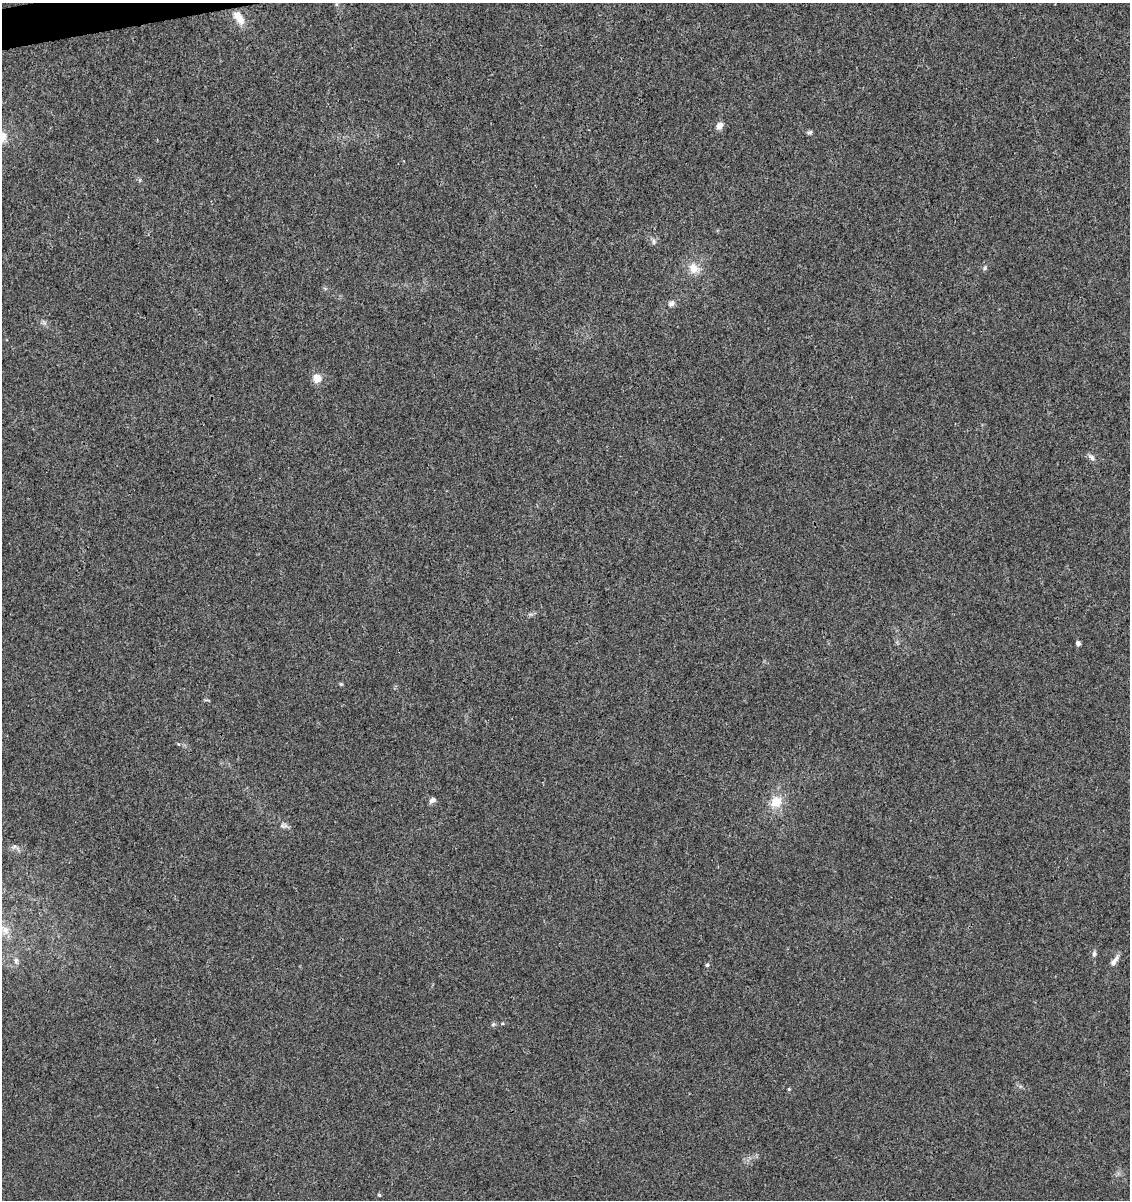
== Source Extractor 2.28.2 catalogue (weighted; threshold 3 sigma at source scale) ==
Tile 11 of 4 x 4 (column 3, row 3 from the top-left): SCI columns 2337-3464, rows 1256-2453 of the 4626 x 4904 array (HDU 1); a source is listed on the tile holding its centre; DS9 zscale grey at full resolution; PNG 1132 x 1202 px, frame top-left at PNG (2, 3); no overlay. Shown black and unused: <1% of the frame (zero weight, under 3 of 4 exposures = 5% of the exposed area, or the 3 px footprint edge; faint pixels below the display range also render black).
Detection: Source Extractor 2.28.2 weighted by HDU 2 'WHT'; one run over the whole footprint, this tile lists its part. Background 0.00448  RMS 0.0026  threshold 0.0118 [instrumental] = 3 sigma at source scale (4.5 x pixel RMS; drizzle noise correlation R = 1.50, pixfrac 1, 0.0396/0.0396 arcsec/px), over >= 5 px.
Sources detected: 23; all 23 listed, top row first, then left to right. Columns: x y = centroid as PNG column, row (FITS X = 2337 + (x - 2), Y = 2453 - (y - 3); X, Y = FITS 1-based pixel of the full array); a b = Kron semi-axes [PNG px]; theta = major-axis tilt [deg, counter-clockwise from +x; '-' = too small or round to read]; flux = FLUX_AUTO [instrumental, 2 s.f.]
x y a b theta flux
239 18 18 9 -56 3.3
720 126 8 6 45 1.7
809 132 7 5 14 0.53
654 242 9 4 -90 0.58
694 268 13 11 -71 3
985 268 6 5 - 0.46
671 304 9 6 23 0.86
317 378 5 5 - 6.3
1092 458 11 6 -45 0.99
1078 643 4 4 - 1.3
341 684 5 4 - 0.3
432 800 9 6 36 0.84
776 802 18 15 45 4.5
282 826 9 4 -88 0.58
14 847 7 4 19 0.57
5 930 13 9 -46 2.1
1094 953 7 5 -86 0.63
16 961 8 6 -90 0.72
1114 961 16 6 54 1.4
707 965 4 4 - 0.4
493 1024 6 3 19 0.37
789 1089 4 4 - 0.26
379 1195 5 4 - 0.29